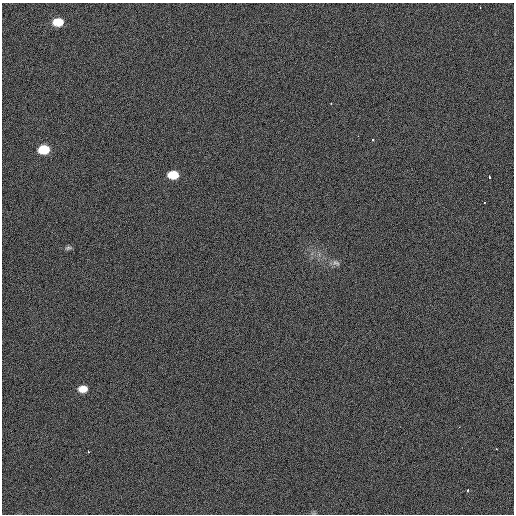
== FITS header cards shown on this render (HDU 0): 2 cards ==
NAXIS1  =                  512 / Axis length
NAXIS2  =                  512 / Axis length

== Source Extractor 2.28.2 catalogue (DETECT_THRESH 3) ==
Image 512 x 512 px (HDU 0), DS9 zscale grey, 1 PNG px = 1 image px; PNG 516 x 516 px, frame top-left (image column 1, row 512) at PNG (2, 3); no overlay
Background 408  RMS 1.8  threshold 5.29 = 3 sigma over >= 5 px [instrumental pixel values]
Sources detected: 12; all 12 listed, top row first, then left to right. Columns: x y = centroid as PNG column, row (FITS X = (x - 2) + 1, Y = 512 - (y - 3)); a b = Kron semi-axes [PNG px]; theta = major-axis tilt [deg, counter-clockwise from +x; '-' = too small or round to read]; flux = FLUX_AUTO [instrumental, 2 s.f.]
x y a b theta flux
58 22 10 7 3 2000
358 136 2 2 - 100
372 140 3 2 - 260
44 149 9 7 5 3000
173 175 9 6 1 2000
489 177 3 2 - 120
484 203 2 2 - 80
68 248 9 5 13 210
336 263 11 5 -17 330
83 389 8 6 4 1100
88 452 3 2 - 84
468 490 3 2 - 180